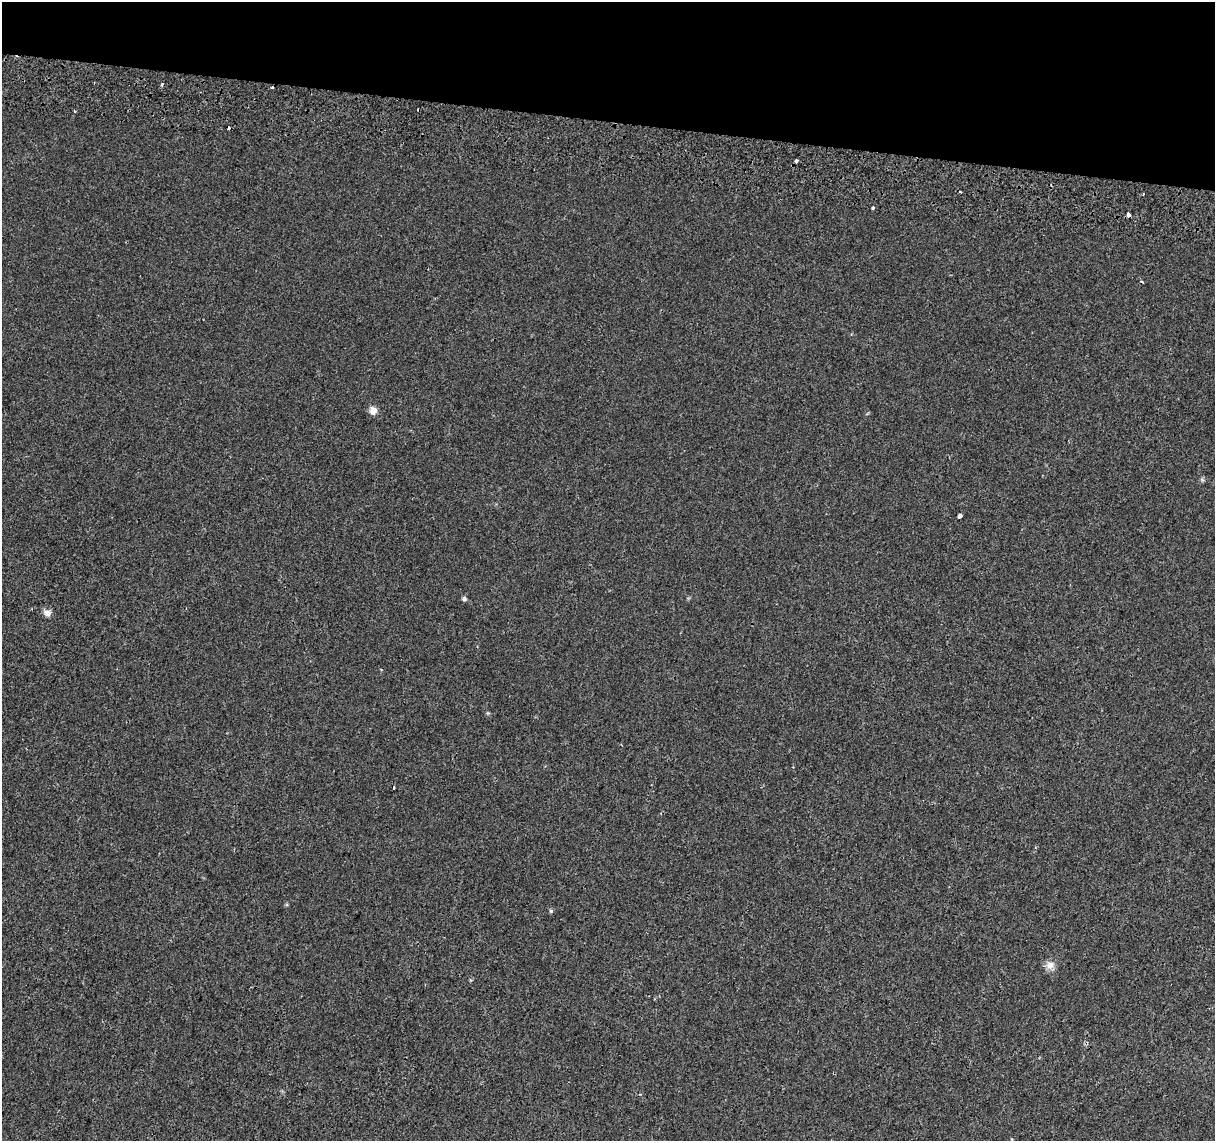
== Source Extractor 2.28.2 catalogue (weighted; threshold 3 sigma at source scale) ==
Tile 2 of 4 x 4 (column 2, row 1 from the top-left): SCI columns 1237-2449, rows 3700-4838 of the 4894 x 5182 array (HDU 1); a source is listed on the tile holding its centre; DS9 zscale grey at full resolution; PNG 1217 x 1143 px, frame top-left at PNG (2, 2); no overlay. Shown black and unused: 11% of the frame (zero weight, under 2 of 3 exposures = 3% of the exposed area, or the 3 px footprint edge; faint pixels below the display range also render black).
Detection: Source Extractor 2.28.2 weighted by HDU 2 'WHT'; one run over the whole footprint, this tile lists its part. Background 5.13e-04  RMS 0.0039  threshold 0.0174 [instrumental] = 3 sigma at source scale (4.5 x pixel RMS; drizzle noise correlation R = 1.50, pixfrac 1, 0.0396/0.0396 arcsec/px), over >= 5 px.
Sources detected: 18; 7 cosmic-ray / hot-pixel residue — not listed; the other 11 listed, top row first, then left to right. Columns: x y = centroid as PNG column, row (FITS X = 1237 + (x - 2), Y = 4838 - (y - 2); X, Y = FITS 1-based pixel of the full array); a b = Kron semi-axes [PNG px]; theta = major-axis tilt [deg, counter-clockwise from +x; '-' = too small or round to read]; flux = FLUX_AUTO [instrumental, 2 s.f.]
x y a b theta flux
74 111 4 2 - 0.34
796 161 3 3 - 2.1
872 208 3 3 - 1.3
1128 214 3 3 - 14
373 410 9 8 - 2.9
959 516 5 3 - 3.4
464 599 6 6 - 0.81
47 613 10 8 -2 1.9
488 713 5 5 - 0.44
551 911 6 5 - 0.55
1050 965 12 10 36 2.7
Overlapping masked pixels (flux is a lower limit): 1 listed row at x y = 1128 214